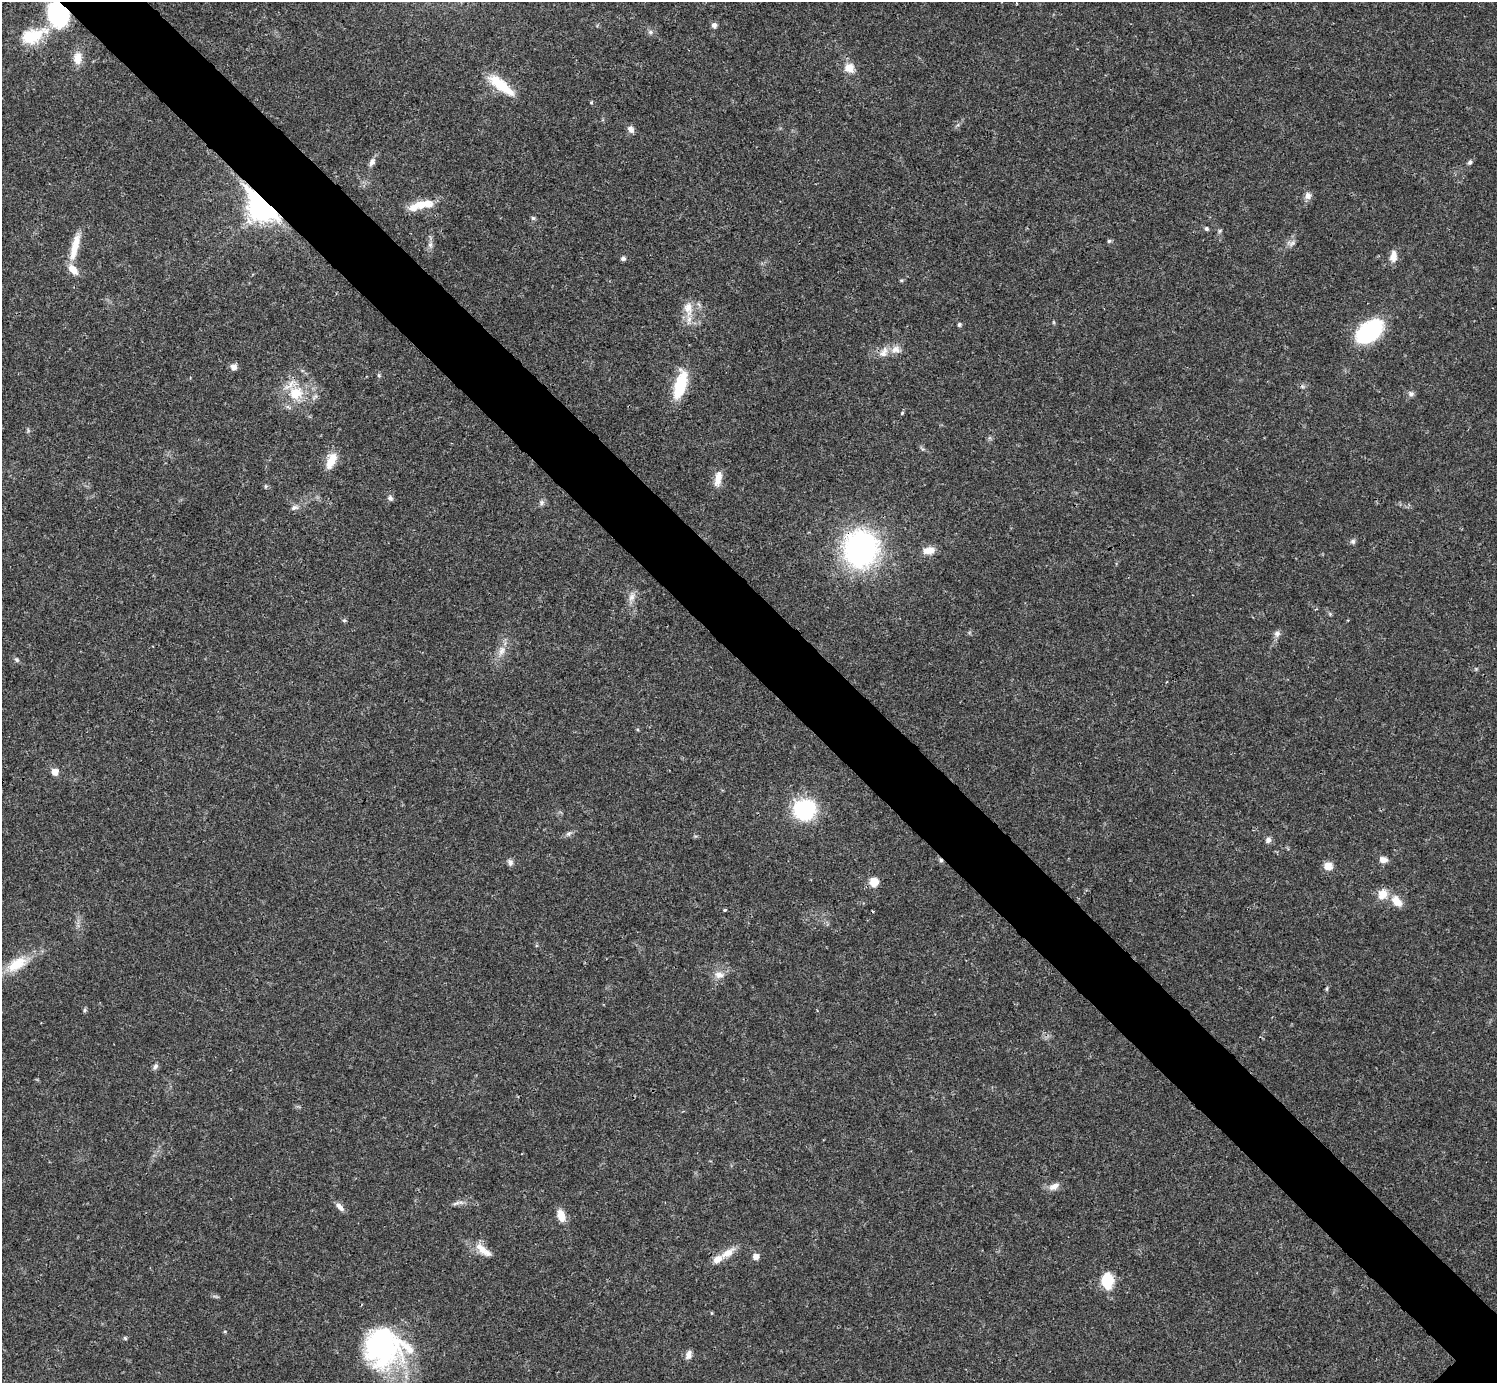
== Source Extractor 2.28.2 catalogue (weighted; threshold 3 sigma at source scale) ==
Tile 11 of 4 x 4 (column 3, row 3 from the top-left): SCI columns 2990-4484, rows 1539-2919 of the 5981 x 5981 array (HDU 1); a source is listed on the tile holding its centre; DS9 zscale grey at full resolution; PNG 1499 x 1385 px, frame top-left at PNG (2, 2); no overlay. Shown black and unused: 6% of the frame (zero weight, under 3 of 4 exposures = <1% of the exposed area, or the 3 px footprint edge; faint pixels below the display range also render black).
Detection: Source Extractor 2.28.2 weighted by HDU 2 'WHT'; one run over the whole footprint, this tile lists its part. Background 0.0207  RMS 0.0023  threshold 0.0101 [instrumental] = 3 sigma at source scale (4.5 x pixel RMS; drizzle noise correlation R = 1.50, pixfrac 1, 0.05/0.05 arcsec/px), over >= 5 px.
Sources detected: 80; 1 inside a brighter object's white glare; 2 cosmic-ray / hot-pixel residue — not listed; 4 inside a brighter listed object's ellipse — not listed separately; the other 73 listed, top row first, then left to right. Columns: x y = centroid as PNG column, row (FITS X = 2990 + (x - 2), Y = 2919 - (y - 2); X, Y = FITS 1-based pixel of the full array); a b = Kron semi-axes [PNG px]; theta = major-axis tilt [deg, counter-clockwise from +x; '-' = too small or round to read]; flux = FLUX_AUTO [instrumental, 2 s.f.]
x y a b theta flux
58 15 16 13 -60 36
714 25 6 6 - 0.83
650 32 7 6 - 0.6
33 36 37 18 21 8.7
77 58 16 11 -89 2.7
849 68 12 11 - 2.6
501 85 35 10 -38 7.1
631 129 9 7 -61 1
372 162 12 7 60 1
1470 162 7 5 62 0.49
1308 196 9 8 - 1.1
423 204 28 10 5 4.4
263 206 12 8 -45 280
533 218 6 6 - 0.39
1206 229 6 5 - 0.43
1109 241 5 5 - 0.37
1292 243 11 5 44 0.78
75 247 38 8 77 4.3
1393 256 15 9 85 1.9
623 259 6 5 - 0.56
901 280 6 3 -18 0.27
688 309 23 12 -80 3.6
959 324 4 4 - 0.51
1369 331 32 19 39 18
896 349 12 10 12 1.7
884 352 17 9 63 2
234 367 7 7 - 1.2
379 376 5 3 - 0.27
680 385 35 13 74 9.1
296 393 21 20 - 7.1
1411 394 8 7 - 0.72
902 413 4 4 - 0.29
331 461 22 11 68 3.4
718 479 21 9 78 2.5
265 486 5 3 - 0.25
390 498 8 7 - 0.65
542 502 8 7 - 0.64
294 507 10 6 12 0.84
1353 541 7 6 - 0.53
860 549 29 27 85 58
929 550 14 8 8 2.3
631 597 11 8 66 1.4
344 620 5 5 - 0.34
1277 634 8 8 - 0.85
501 651 15 8 71 1.9
16 660 8 4 -44 0.44
55 772 6 5 - 2.6
804 810 17 15 18 25
568 834 8 4 31 0.59
1268 840 8 7 - 0.83
1383 860 10 7 -2 1.3
510 862 9 6 -72 0.75
1328 866 10 8 -9 2.2
874 882 10 10 - 2.5
1382 894 13 11 63 2.8
1397 901 18 11 -49 2.8
725 910 4 3 - 0.27
16 964 30 15 32 6.3
719 975 14 9 -15 1.6
1327 989 7 3 82 0.29
85 1010 6 5 - 0.37
155 1066 8 6 54 0.62
1054 1186 14 8 27 1.6
456 1203 11 4 22 0.67
340 1207 13 6 -44 1.2
561 1216 13 8 -72 2.8
484 1251 23 9 -30 2.8
728 1253 23 9 32 2.9
756 1256 7 7 - 1.3
1107 1281 19 13 -87 5.7
125 1338 5 4 - 0.3
382 1348 50 41 -6 40
688 1355 12 7 75 1.1
Overlapping masked pixels (flux is a lower limit): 3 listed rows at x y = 58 15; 263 206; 860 549
Isophote crosses this tile's border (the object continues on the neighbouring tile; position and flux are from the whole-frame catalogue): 1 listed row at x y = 58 15